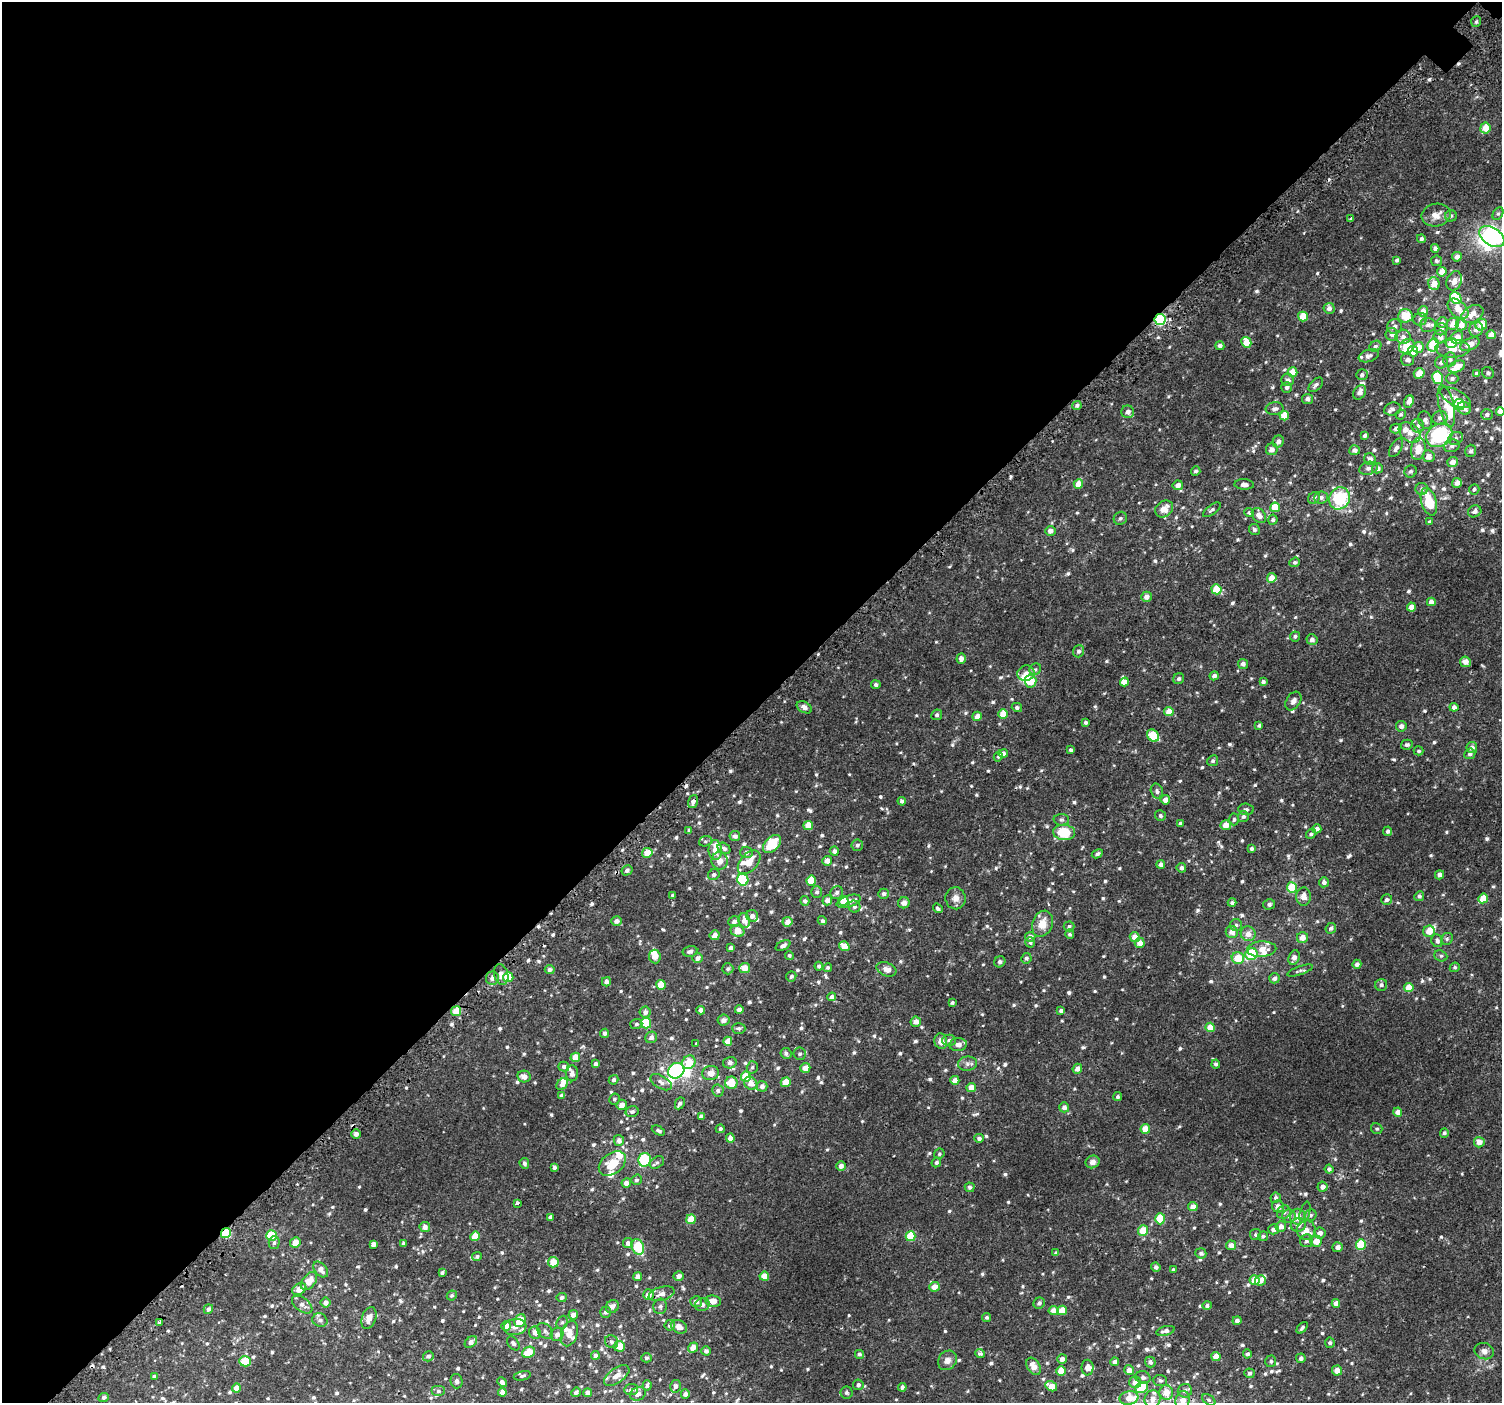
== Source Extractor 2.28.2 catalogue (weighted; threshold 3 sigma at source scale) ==
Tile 5 of 4 x 4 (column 1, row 2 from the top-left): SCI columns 63-1562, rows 3023-4423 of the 6113 x 6113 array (HDU 1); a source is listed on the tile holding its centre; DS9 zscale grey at full resolution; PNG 1504 x 1405 px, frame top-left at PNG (2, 2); each listed source drawn as its Kron ellipse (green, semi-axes under 4 px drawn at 4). Shown black and unused: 51% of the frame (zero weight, under 2 of 3 exposures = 3% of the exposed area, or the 3 px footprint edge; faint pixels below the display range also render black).
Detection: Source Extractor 2.28.2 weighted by HDU 2 'WHT'; one run over the whole footprint, this tile lists its part. Background 0.00133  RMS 0.0029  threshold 0.0128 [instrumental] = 3 sigma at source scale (4.5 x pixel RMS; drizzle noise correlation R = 1.50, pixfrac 1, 0.0396/0.0396 arcsec/px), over >= 5 px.
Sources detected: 875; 6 inside a brighter object's white glare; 7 cosmic-ray / hot-pixel residue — neither listed nor drawn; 36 inside a brighter listed object's ellipse — not listed separately; of the other 826, all 500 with FLUX_AUTO >= 0.52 (the completeness limit of this list) listed and drawn (326 fainter detections not listed), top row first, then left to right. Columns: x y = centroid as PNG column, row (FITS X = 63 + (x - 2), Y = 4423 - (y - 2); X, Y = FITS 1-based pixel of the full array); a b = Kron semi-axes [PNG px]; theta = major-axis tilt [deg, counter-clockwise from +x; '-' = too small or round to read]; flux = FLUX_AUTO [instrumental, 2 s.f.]
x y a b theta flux
1476 22 5 5 - 0.56
1485 128 5 5 - 3.6
1498 214 7 5 62 0.54
1436 215 15 11 12 3
1451 216 6 5 - 0.53
1351 218 3 3 - 1.3
1492 237 14 9 -34 20
1421 239 4 4 - 0.68
1435 248 4 4 - 0.95
1457 257 5 4 - 1.3
1397 260 4 3 - 0.54
1436 261 5 5 - 0.6
1442 272 4 4 - 2.6
1454 281 10 7 66 1.8
1434 283 6 5 - 3
1456 298 6 5 - 9.8
1329 308 5 5 - 1.4
1458 309 12 7 -44 3.7
1423 311 5 5 - 2
1472 314 12 8 30 2.7
1303 316 5 5 - 4.4
1405 316 7 7 - 5.4
1160 319 5 5 - 26
1420 319 7 6 - 0.87
1442 323 5 5 - 1.4
1453 324 6 6 - 2.4
1428 325 8 7 - 1.1
1461 325 5 5 - 3
1481 325 6 5 - 3.2
1395 326 7 7 - 1.2
1441 329 6 6 - 0.84
1476 329 7 6 - 2.1
1392 334 6 6 - 1.4
1491 335 4 4 - 2.3
1403 337 7 7 - 1.4
1440 337 7 6 - 1.5
1457 338 7 6 - 3.2
1246 342 5 4 - 4.4
1451 343 5 5 - 4.4
1470 344 10 5 24 3.1
1433 345 6 5 - 12
1220 346 4 4 - 0.89
1375 346 6 5 - 0.6
1407 346 8 6 34 6.9
1418 347 5 5 - 3
1452 348 17 9 -1 3.3
1413 351 5 5 - 4.1
1369 356 10 6 19 0.93
1407 360 6 6 - 0.95
1450 360 7 6 - 0.79
1441 362 6 6 - 0.97
1457 367 9 5 22 3.4
1292 372 5 5 - 3.6
1419 373 5 5 - 3
1476 373 4 4 - 0.56
1488 373 6 5 - 0.53
1362 375 6 5 - 0.69
1438 378 6 5 - 8.5
1452 378 6 5 - 0.8
1288 380 6 6 - 1.1
1316 385 8 5 45 0.81
1287 387 5 5 - 0.72
1360 392 8 5 58 1.5
1455 398 17 7 -29 2.1
1307 399 5 5 - 1.2
1409 402 6 4 68 2
1077 405 4 4 - 0.68
1459 405 5 5 - 9.5
1446 406 21 7 -77 3.9
1464 408 7 6 - 1.7
1275 409 9 6 3 0.87
1392 409 8 6 17 0.76
1500 411 4 4 - 1.8
1128 412 6 6 - 1.6
1401 414 5 4 - 0.56
1487 414 6 5 - 0.74
1284 416 5 4 - 3.9
1440 418 7 7 - 1.1
1425 420 9 6 -71 1
1418 426 7 6 - 0.77
1396 428 5 5 - 0.92
1409 432 12 8 -40 2
1365 435 4 3 - 0.85
1439 435 13 11 28 27
1455 438 7 6 - 0.78
1278 441 6 5 - 1.2
1452 446 8 6 17 0.82
1396 448 10 5 60 0.98
1272 449 6 5 - 1.4
1418 449 11 7 81 3.6
1355 450 5 5 - 1.1
1471 451 6 5 - 0.63
1429 456 6 6 - 1.7
1370 459 6 5 - 1.3
1452 462 5 5 - 1.9
1368 468 9 6 17 0.97
1377 468 5 5 - 1.4
1196 471 5 4 - 0.6
1411 471 6 6 - 0.66
1457 483 5 4 - 1.4
1078 484 5 4 - 3.2
1244 484 10 5 -2 1.3
1178 485 5 4 - 1.4
1422 489 6 6 - 0.72
1474 489 5 5 - 0.56
1321 497 7 6 - 0.92
1314 498 6 5 - 0.59
1339 498 11 10 - 16
1429 502 14 7 -73 8.5
1275 507 5 5 - 4.4
1164 509 10 7 39 2.8
1212 510 10 4 36 0.65
1475 511 7 5 24 0.86
1249 512 5 4 - 0.58
1259 515 8 6 -48 1.7
1120 518 7 6 - 0.74
1273 520 5 4 - 0.55
1429 522 4 4 - 0.6
1254 530 6 5 - 0.67
1050 531 5 5 - 1.4
1295 562 5 4 - 0.6
1272 578 5 4 - 2.6
1216 589 5 5 - 5.7
1146 597 5 5 - 1.5
1431 602 4 4 - 1.8
1411 607 4 4 - 2.2
1295 636 5 5 - 0.67
1312 640 5 5 - 1.2
1078 651 6 5 - 0.73
961 658 5 4 - 1.4
1465 662 5 5 - 1.6
1243 664 5 5 - 1.2
1035 669 6 5 - 0.54
1026 673 8 7 - 1.3
1214 676 4 4 - 1
1179 679 6 5 - 0.68
1031 681 6 5 - 4.7
1124 682 4 4 - 38
1263 682 4 4 - 0.69
876 685 4 4 - 0.78
1293 701 10 7 57 1.5
804 707 8 5 -29 1.1
1017 707 5 4 - 0.64
1454 707 4 4 - 1.2
1169 712 5 4 - 2.9
1003 714 5 4 - 3.8
937 715 5 5 - 0.61
977 716 5 4 - 1.7
1085 722 3 3 - 0.6
1259 725 4 4 - 0.52
1401 726 5 5 - 1.2
1153 736 7 5 -44 7.2
1407 745 6 5 - 0.77
1472 747 5 5 - 1.4
1071 750 4 3 - 0.64
1419 751 5 4 - 0.55
1003 754 5 4 - 0.98
1470 754 6 5 - 0.86
998 756 5 4 - 0.56
1213 761 5 5 - 0.62
1157 791 8 6 -75 0.72
1165 800 5 4 - 1.7
693 801 7 5 73 1.1
902 801 4 4 - 0.71
1246 809 7 5 -7 0.56
1160 816 6 5 - 0.57
1243 816 5 5 - 0.68
1234 819 6 4 88 0.54
1061 820 8 5 -3 0.68
1180 823 4 3 - 0.69
1226 825 5 5 - 2.7
808 826 4 4 - 3.4
1317 829 4 4 - 1.4
689 830 4 4 - 0.6
1388 831 5 4 - 0.76
1064 832 11 7 -5 9.5
1311 834 5 4 - 0.56
735 836 5 5 - 0.82
705 841 6 5 - 0.53
772 844 11 7 45 8
857 845 6 5 - 0.67
724 848 7 5 -35 0.84
1252 848 4 4 - 0.68
715 850 10 6 -89 2.9
834 851 4 4 - 1.1
746 852 6 5 - 0.82
647 853 5 4 - 4
1097 854 6 4 28 0.66
720 861 9 8 - 2.2
827 861 5 4 - 1.5
749 862 14 8 48 2.9
1161 864 4 4 - 0.93
1181 868 5 4 - 1
627 870 5 5 - 0.99
714 875 6 5 - 0.8
1439 875 5 4 - 1.2
743 880 6 5 - 12
811 880 5 5 - 5.8
1324 882 5 5 - 0.97
1292 887 5 5 - 7.9
817 892 6 5 - 0.72
837 893 7 6 - 0.82
884 894 5 5 - 0.83
673 895 3 3 - 0.6
1419 896 5 4 - 0.71
1303 897 9 7 -90 2
955 898 11 10 - 1.9
1483 898 5 4 - 4.5
827 900 5 4 - 1.6
1387 900 6 5 - 0.81
805 901 5 4 - 0.59
843 901 5 5 - 3.5
849 901 12 6 18 2.9
1232 902 4 4 - 0.64
904 903 6 5 - 1.5
1269 904 6 5 - 0.65
854 907 6 5 - 0.78
938 908 5 4 - 0.68
752 916 6 6 - 0.98
744 920 7 5 -71 1.8
617 921 5 5 - 1.2
822 921 5 4 - 0.65
734 922 6 5 - 1
787 922 5 5 - 1.7
1042 924 13 10 68 3.5
1236 925 6 6 - 0.62
1069 926 5 5 - 0.69
1331 928 6 5 - 0.82
737 931 7 6 - 3.1
1429 931 6 5 - 3.2
1232 932 6 6 - 1.9
1070 934 5 4 - 0.75
1248 934 7 7 - 1.9
715 935 5 4 - 1.5
1030 937 5 5 - 0.88
1135 937 5 4 - 2.5
1302 938 5 5 - 2.5
1447 939 6 5 - 0.54
1437 941 6 5 - 0.92
1030 942 5 5 - 0.58
1140 943 5 5 - 2.3
783 946 8 4 28 0.87
844 946 5 4 - 3.6
731 948 4 4 - 0.89
1262 949 14 7 3 2.8
690 951 7 5 12 0.94
1251 954 6 6 - 11
789 955 4 4 - 0.6
655 956 7 6 - 2.9
1441 956 6 5 - 0.58
697 958 5 5 - 1.3
1026 958 5 5 - 0.62
1238 958 6 6 - 5.6
1294 958 7 5 71 1.4
1000 962 6 5 - 0.82
1357 964 4 4 - 0.99
819 966 4 4 - 0.77
828 967 4 4 - 0.53
1455 967 5 4 - 0.53
745 968 5 5 - 2.8
550 969 5 4 - 0.77
728 969 5 5 - 0.57
886 969 10 6 -21 1.5
1300 970 13 4 19 0.74
501 975 11 7 -77 1.7
791 976 5 5 - 0.68
508 977 5 5 - 6
492 978 7 6 - 1.4
1274 978 5 5 - 1
606 982 4 4 - 1.1
661 985 5 5 - 5.1
1381 985 6 6 - 0.72
1409 987 5 4 - 4.1
832 997 4 4 - 0.96
952 1002 4 3 - 0.59
701 1010 4 4 - 1.1
739 1010 4 4 - 1.3
456 1011 5 5 - 4
1061 1011 4 4 - 0.84
645 1012 5 5 - 1
724 1020 6 5 - 1.2
916 1022 5 5 - 1.9
646 1023 5 5 - 11
636 1024 6 5 - 0.53
1210 1027 4 4 - 4.3
739 1028 6 5 - 0.66
605 1033 4 4 - 0.83
651 1037 6 5 - 1.1
949 1040 7 6 - 0.8
728 1041 4 4 - 2.7
941 1041 8 6 -75 2.1
696 1043 3 3 - 0.74
958 1045 9 6 4 1.4
786 1053 5 5 - 0.7
800 1054 6 6 - 0.69
575 1057 5 4 - 4.1
689 1062 7 6 - 4.5
730 1063 7 5 15 0.92
596 1064 4 3 - 0.84
967 1064 9 7 5 1.1
1216 1064 4 4 - 0.65
564 1066 5 5 - 0.65
752 1067 6 5 - 0.54
805 1068 5 5 - 2.4
1077 1069 5 4 - 1.5
676 1071 8 7 - 44
572 1073 8 6 90 0.91
711 1073 8 7 - 2.4
524 1076 7 6 - 1.7
746 1077 5 5 - 6.5
614 1080 5 4 - 0.75
955 1080 4 4 - 1.8
661 1082 12 6 -30 1.1
786 1082 5 4 - 4.3
731 1083 6 6 - 5.5
751 1083 7 6 - 2.2
562 1084 6 5 - 1.5
762 1086 5 5 - 1.3
971 1088 5 4 - 2.4
718 1091 6 6 - 0.81
562 1095 4 4 - 1
1118 1097 5 4 - 0.53
614 1099 5 5 - 0.53
680 1103 6 4 63 0.71
621 1105 5 5 - 1.8
1064 1107 5 5 - 1.1
632 1111 6 5 - 0.71
1398 1112 4 4 - 2.1
701 1116 4 4 - 0.7
720 1129 4 4 - 0.63
1145 1129 5 4 - 3.8
1377 1129 6 5 - 0.52
658 1131 7 4 -26 0.6
1444 1133 5 4 - 0.56
356 1134 4 4 - 1.2
730 1138 4 4 - 1.7
979 1138 5 4 - 0.82
619 1140 5 5 - 1.3
1479 1142 5 5 - 2.4
939 1154 5 5 - 0.54
645 1160 7 6 - 18
657 1162 8 5 33 0.65
936 1162 5 4 - 0.64
1092 1162 7 6 - 1.6
524 1163 5 5 - 0.74
612 1164 15 10 37 6.3
841 1166 5 5 - 1.3
554 1167 3 3 - 0.66
1329 1169 4 4 - 0.79
636 1180 5 5 - 0.54
626 1183 5 4 - 1.2
970 1187 5 5 - 0.55
1322 1187 5 5 - 1.2
1276 1198 5 5 - 0.7
517 1203 3 3 - 0.88
1193 1207 5 4 - 2.1
1278 1207 6 6 - 1.7
1284 1212 7 6 - 0.95
1305 1212 11 5 76 0.69
1311 1215 6 5 - 0.53
1289 1216 7 6 - 0.95
550 1217 4 4 - 1
1298 1217 8 7 - 2.9
691 1219 5 4 - 4.2
1160 1219 5 5 - 7.9
1298 1225 8 7 - 1.5
425 1227 5 5 - 1.5
1281 1227 5 5 - 1.8
1273 1229 5 5 - 1.1
1306 1230 9 9 - 2
1143 1231 5 5 - 5
226 1233 5 4 - 15
1320 1233 6 5 - 1.3
272 1235 5 5 - 9.8
1256 1235 5 5 - 0.54
475 1236 5 4 - 3.9
910 1236 5 5 - 7.8
1263 1236 5 4 - 0.67
1306 1241 6 6 - 0.74
1316 1241 6 5 - 2.9
295 1242 5 5 - 2.7
274 1243 6 5 - 0.61
628 1243 5 5 - 1.2
373 1244 4 4 - 1.2
403 1244 4 4 - 0.69
1231 1245 5 5 - 1.9
1361 1245 5 5 - 8.8
638 1247 8 6 -69 7.8
1337 1247 5 5 - 1.2
1056 1253 4 4 - 0.59
1201 1253 5 5 - 0.73
477 1256 5 4 - 0.55
553 1262 5 5 - 3.4
1156 1267 5 4 - 0.79
321 1269 9 6 -49 1.8
1173 1270 3 3 - 0.53
442 1273 4 3 - 0.61
679 1276 5 5 - 1.5
764 1276 5 4 - 3.8
638 1277 4 4 - 1.5
1254 1280 5 5 - 3
1260 1280 5 5 - 1.6
309 1281 10 6 51 3.7
934 1287 5 5 - 2.4
299 1289 7 5 28 2.9
662 1294 13 6 15 1.8
452 1295 5 4 - 0.56
648 1295 5 5 - 1.9
562 1297 5 4 - 0.79
713 1301 8 6 -9 2.6
696 1302 6 5 - 1.4
326 1303 5 5 - 1.2
1039 1303 6 5 - 0.78
1336 1303 4 4 - 1.5
302 1305 12 7 -37 1.4
702 1305 7 6 - 1
1207 1305 4 4 - 0.61
660 1306 8 6 75 0.81
612 1307 7 6 - 1.2
208 1309 5 4 - 0.83
1062 1310 5 4 - 4.2
1054 1311 5 4 - 2.6
606 1312 5 5 - 0.8
573 1315 5 4 - 1.6
987 1317 4 4 - 0.61
369 1318 11 7 72 2.2
320 1320 8 6 -23 0.98
520 1321 7 5 61 5.8
1237 1321 4 4 - 0.82
159 1322 3 3 - 2.1
562 1322 7 5 67 0.63
670 1325 5 5 - 1.1
506 1326 5 5 - 2.6
515 1327 11 8 8 1.8
679 1327 8 6 -26 1.8
1302 1328 7 4 47 0.54
545 1331 9 6 -45 0.91
1166 1331 9 4 14 1
535 1333 6 5 - 1.6
569 1333 13 8 73 2.2
557 1334 7 6 - 1.1
471 1342 7 4 38 1.5
612 1342 7 6 - 0.69
513 1343 8 5 -53 0.77
1330 1343 5 5 - 0.68
619 1346 6 5 - 3
693 1348 5 5 - 2
706 1351 4 4 - 0.89
1484 1351 10 8 -22 1.4
529 1352 7 5 24 4.5
980 1353 5 4 - 0.94
859 1354 4 4 - 0.57
1247 1354 4 4 - 0.7
595 1355 4 4 - 0.89
428 1356 5 5 - 0.76
1216 1356 4 4 - 3
647 1358 5 4 - 0.58
1301 1358 5 4 - 0.83
1062 1359 5 4 - 1.4
947 1360 10 9 - 1.6
245 1361 6 5 - 5.9
1271 1361 6 5 - 0.61
1115 1362 4 4 - 1.1
1150 1362 5 5 - 0.84
1033 1366 9 6 -57 2.8
1088 1368 8 6 -88 1.5
1129 1370 5 5 - 1.7
1061 1371 5 4 - 3.4
1337 1371 5 5 - 2.2
1249 1373 5 5 - 0.61
617 1375 14 7 35 2.2
154 1376 4 3 - 0.62
522 1376 9 4 13 0.6
1143 1377 7 6 - 0.86
1160 1380 7 5 -5 0.71
457 1381 7 6 - 0.65
502 1382 5 4 - 1
1135 1382 6 6 - 1.9
647 1385 5 4 - 0.67
858 1385 5 5 - 0.68
675 1386 6 5 - 0.67
1051 1386 6 5 - 3.5
902 1387 4 4 - 0.79
236 1388 4 4 - 1.6
1142 1388 6 5 - 8.4
631 1390 7 5 6 0.84
438 1391 7 5 0 0.69
1185 1391 7 7 - 1.2
502 1392 4 4 - 2
576 1392 5 4 - 0.72
1166 1392 7 7 - 3.6
588 1393 4 4 - 1.3
846 1393 6 6 - 0.57
638 1394 8 6 29 1.3
685 1394 4 4 - 0.95
104 1397 5 4 - 0.63
1129 1398 9 6 11 3.6
1153 1399 9 8 - 2.3
1183 1400 9 7 80 2.4
1209 1400 7 5 -35 0.52
Overlapping masked pixels (flux is a lower limit): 5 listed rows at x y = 1160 319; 693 801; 356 1134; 226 1233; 648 1295
Isophote crosses this tile's border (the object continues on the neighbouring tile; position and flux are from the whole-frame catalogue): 3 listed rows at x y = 1492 237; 1500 411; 1183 1400